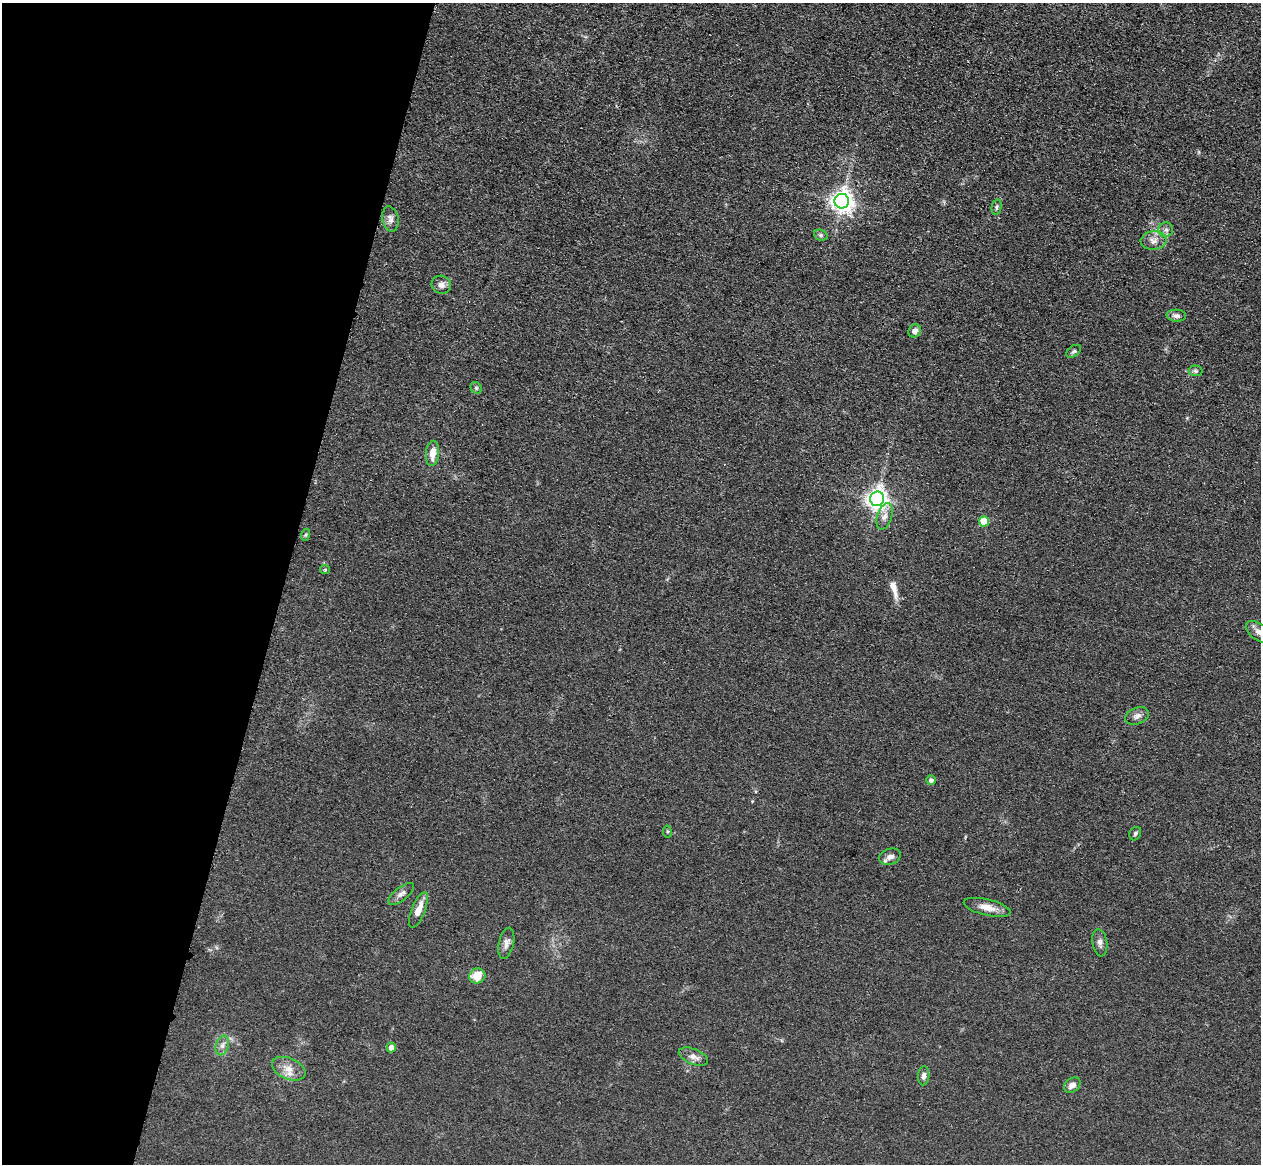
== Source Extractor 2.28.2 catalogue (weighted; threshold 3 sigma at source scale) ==
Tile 9 of 4 x 4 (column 1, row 3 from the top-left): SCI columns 37-1295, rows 1524-2685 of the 5109 x 5248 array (HDU 1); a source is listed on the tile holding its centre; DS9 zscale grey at full resolution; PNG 1263 x 1166 px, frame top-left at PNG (2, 3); each listed source drawn as its Kron ellipse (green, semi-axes under 4 px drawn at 4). Shown black and unused: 22% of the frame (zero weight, under 3 of 4 exposures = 6% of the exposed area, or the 3 px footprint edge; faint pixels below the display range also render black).
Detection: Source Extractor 2.28.2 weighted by HDU 2 'WHT'; one run over the whole footprint, this tile lists its part. Background 0.0611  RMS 0.0075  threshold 0.0338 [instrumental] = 3 sigma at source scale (4.5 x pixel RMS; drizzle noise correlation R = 1.50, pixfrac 1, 0.05/0.05 arcsec/px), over >= 5 px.
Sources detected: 37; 1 long thin detection or spike segment (spike, bleed or trail) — neither listed nor drawn; the other 36 listed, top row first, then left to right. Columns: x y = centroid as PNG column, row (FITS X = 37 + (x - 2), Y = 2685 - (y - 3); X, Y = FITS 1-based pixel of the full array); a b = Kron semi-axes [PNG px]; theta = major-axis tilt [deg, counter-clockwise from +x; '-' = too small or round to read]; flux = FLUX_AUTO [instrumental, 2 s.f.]
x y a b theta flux
842 201 7 7 - 530
997 207 8 5 79 1.6
390 219 13 8 -79 3.8
1166 230 7 7 - 2.6
821 235 7 5 -21 1.6
1154 241 13 9 3 5.4
441 285 10 9 - 3.9
1176 316 10 6 -4 2.8
915 331 7 6 - 3.8
1074 351 8 5 38 1.4
1195 371 7 5 -3 1.5
476 388 6 5 - 1.3
432 453 13 6 85 9
877 499 7 7 - 480
885 516 14 7 71 4.7
984 522 5 5 - 25
305 535 6 4 71 1
325 570 5 4 - 0.87
1259 632 15 8 -34 5.3
1137 716 12 8 23 3.6
931 780 5 4 - 2.5
667 832 6 3 -82 0.89
1135 834 7 5 59 1.5
890 857 11 8 22 4.1
401 894 15 6 38 3.6
987 907 24 8 -13 8.3
418 910 19 6 68 9.6
506 943 16 7 77 4.1
1100 943 14 7 -81 3.6
477 976 8 7 - 12
222 1045 10 6 73 3.2
391 1048 5 4 - 4.8
693 1057 15 7 -22 4.9
289 1069 17 10 -23 8.4
924 1076 9 5 85 2.9
1072 1085 9 6 37 4.7
Isophote crosses this tile's border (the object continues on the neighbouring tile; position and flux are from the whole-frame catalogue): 1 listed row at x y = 1259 632